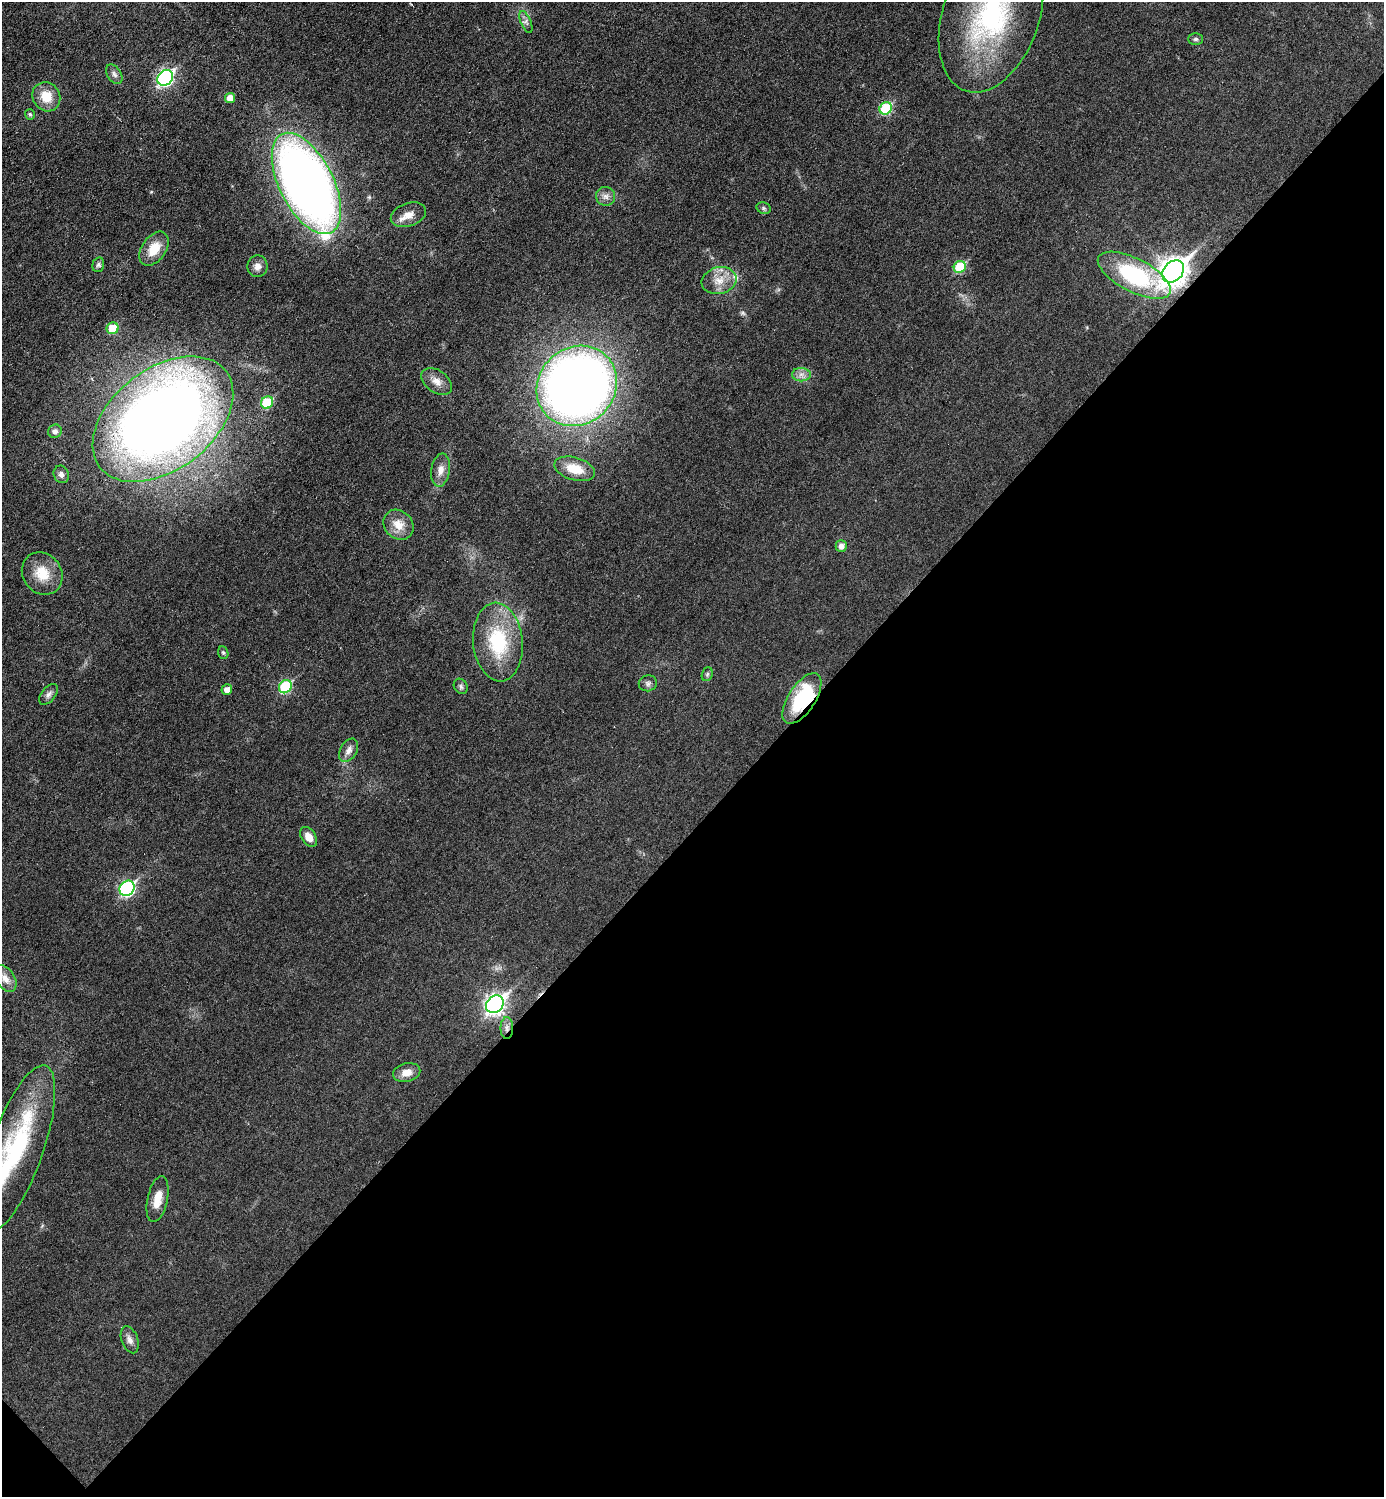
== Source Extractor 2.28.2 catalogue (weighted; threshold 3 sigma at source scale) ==
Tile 15 of 4 x 4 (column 3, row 4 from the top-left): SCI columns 2919-4300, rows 2-1496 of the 5981 x 5981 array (HDU 1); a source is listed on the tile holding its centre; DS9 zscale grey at full resolution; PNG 1386 x 1499 px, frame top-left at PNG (2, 2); each listed source drawn as its Kron ellipse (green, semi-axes under 4 px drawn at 4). Shown black and unused: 45% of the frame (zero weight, under 3 of 6 exposures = <1% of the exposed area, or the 3 px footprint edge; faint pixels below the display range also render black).
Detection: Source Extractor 2.28.2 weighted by HDU 2 'WHT'; one run over the whole footprint, this tile lists its part. Background 0.0173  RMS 0.0035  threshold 0.0144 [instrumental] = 3 sigma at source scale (4.09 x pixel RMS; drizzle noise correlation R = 1.36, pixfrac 0.8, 0.05/0.05 arcsec/px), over >= 5 px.
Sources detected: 54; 1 too faint to see at this stretch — neither listed nor drawn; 1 inside a brighter listed object's ellipse — not listed separately; the other 52 listed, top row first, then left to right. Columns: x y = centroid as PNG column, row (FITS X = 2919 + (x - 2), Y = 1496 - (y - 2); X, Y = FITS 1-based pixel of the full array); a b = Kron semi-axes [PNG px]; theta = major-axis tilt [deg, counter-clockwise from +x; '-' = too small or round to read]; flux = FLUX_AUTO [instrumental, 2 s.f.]
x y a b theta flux
991 15 80 48 71 69
526 22 12 5 -67 1.1
1196 39 7 5 0 0.74
114 74 11 7 -58 1.3
165 78 8 7 - 79
46 97 15 13 -57 6.5
230 98 5 5 - 3.4
886 108 6 6 - 19
30 114 5 5 - 0.6
306 183 55 27 -63 300
606 196 9 9 - 1.7
764 208 7 5 -21 0.7
408 215 18 11 19 3.7
154 249 19 12 55 6.7
98 265 7 5 74 0.87
257 266 11 10 - 2
960 267 6 5 - 14
1173 271 12 9 47 340
1134 275 40 16 -27 35
719 281 18 13 15 5
113 328 6 6 - 9.2
801 375 9 6 -2 1.6
437 381 17 11 -35 3.2
577 386 42 38 44 380
267 402 6 6 - 13
163 419 79 50 37 410
55 431 7 6 - 1.2
575 469 21 11 -16 7.5
441 470 17 9 81 2.9
61 474 9 7 -69 1.4
399 525 16 13 -45 4.8
841 546 6 5 - 1.9
42 573 22 19 -53 7.8
498 642 39 25 -85 24
223 653 6 5 - 0.52
707 674 7 5 69 0.6
648 683 9 8 - 1.1
461 686 8 6 -57 0.85
285 687 7 6 - 24
227 689 5 5 - 2.2
48 694 12 7 51 1.4
802 698 29 13 57 23
349 750 13 8 60 2
309 837 11 7 -57 3.2
127 888 8 7 - 55
5 978 15 9 -56 3
495 1004 10 8 46 140
507 1028 11 6 -90 1.6
407 1072 14 9 13 3.4
17 1148 87 26 71 48
158 1199 23 10 78 4.7
130 1340 14 8 -70 1.9
Overlapping masked pixels (flux is a lower limit): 3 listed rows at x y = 1173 271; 802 698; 507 1028
Isophote crosses this tile's border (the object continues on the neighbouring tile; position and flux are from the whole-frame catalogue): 2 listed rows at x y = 991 15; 17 1148